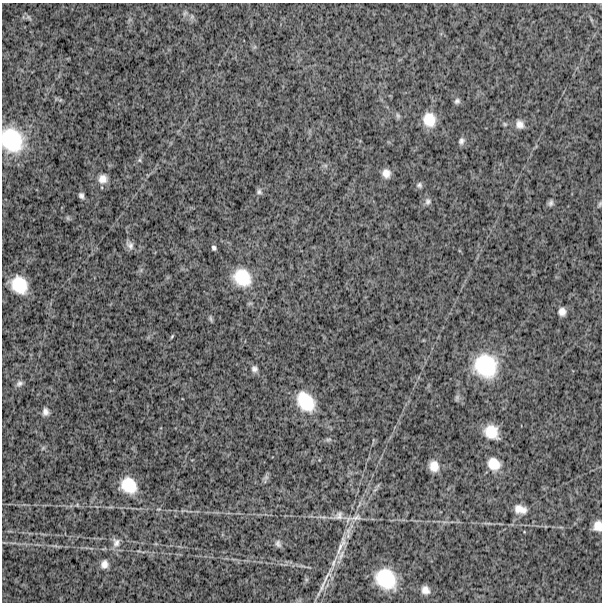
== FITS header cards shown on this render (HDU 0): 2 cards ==
NAXIS1  =                  600
NAXIS2  =                  600

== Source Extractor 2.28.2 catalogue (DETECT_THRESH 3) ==
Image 600 x 600 px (HDU 0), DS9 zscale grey, 1 PNG px = 1 image px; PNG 604 x 604 px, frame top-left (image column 1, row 600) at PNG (2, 3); no overlay
Background 1610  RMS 250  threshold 752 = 3 sigma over >= 5 px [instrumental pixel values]
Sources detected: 52; all 52 listed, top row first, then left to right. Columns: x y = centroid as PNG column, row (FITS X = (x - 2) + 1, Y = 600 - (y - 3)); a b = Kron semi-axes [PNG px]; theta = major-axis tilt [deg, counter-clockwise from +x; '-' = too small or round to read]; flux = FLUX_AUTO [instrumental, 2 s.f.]
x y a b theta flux
28 17 9 5 -52 3.9e+04
192 17 7 5 -79 4.0e+04
457 101 7 6 - 4.6e+04
398 116 8 6 -74 3.5e+04
429 120 16 13 -73 3.4e+05
505 124 6 5 - 2.5e+04
520 124 10 8 -55 1.1e+05
12 140 26 22 -62 1.0e+06
461 141 10 7 72 6.1e+04
139 160 6 5 - 3.0e+04
386 173 9 8 - 1.3e+05
103 179 12 11 - 1.4e+05
419 185 7 7 - 4.4e+04
259 192 8 7 - 4.3e+04
81 195 7 5 -63 5.0e+04
428 201 9 8 - 6.2e+04
550 203 8 5 66 4.9e+04
600 204 9 3 79 2.3e+04
68 218 7 4 -89 2.4e+04
130 245 14 9 -47 8.2e+04
214 248 5 4 - 3.6e+04
242 277 22 19 -42 5.9e+05
19 285 17 14 -52 5.3e+05
562 312 9 8 - 1.0e+05
211 319 9 4 -85 2.9e+04
172 336 6 3 55 2.0e+04
486 366 28 27 - 1.1e+06
254 369 8 8 - 6.2e+04
19 383 9 7 36 5.9e+04
457 398 10 5 79 4.1e+04
306 402 24 17 -54 6.2e+05
45 412 9 7 -87 7.8e+04
491 432 14 11 -42 3.5e+05
328 440 8 5 6 3.7e+04
43 448 6 4 46 2.6e+04
494 464 15 13 -45 2.7e+05
434 466 10 8 -74 1.8e+05
266 477 7 6 - 4.5e+04
129 485 16 14 -43 4.7e+05
77 505 5 5 - 2.0e+04
520 509 13 9 -14 1.7e+05
339 516 12 10 55 8.7e+04
356 517 18 9 10 1.4e+05
598 526 11 9 83 1.6e+05
116 542 13 11 -82 1.2e+05
278 544 10 7 -71 5.9e+04
341 545 39 9 67 3.6e+05
334 563 14 6 72 1.1e+05
104 564 10 8 75 9.8e+04
386 579 19 16 -44 7.7e+05
322 586 25 4 68 1.3e+05
425 590 9 8 - 1.1e+05
At the frame edge (FLAGS 8, measured only in part): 2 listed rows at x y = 12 140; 598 526